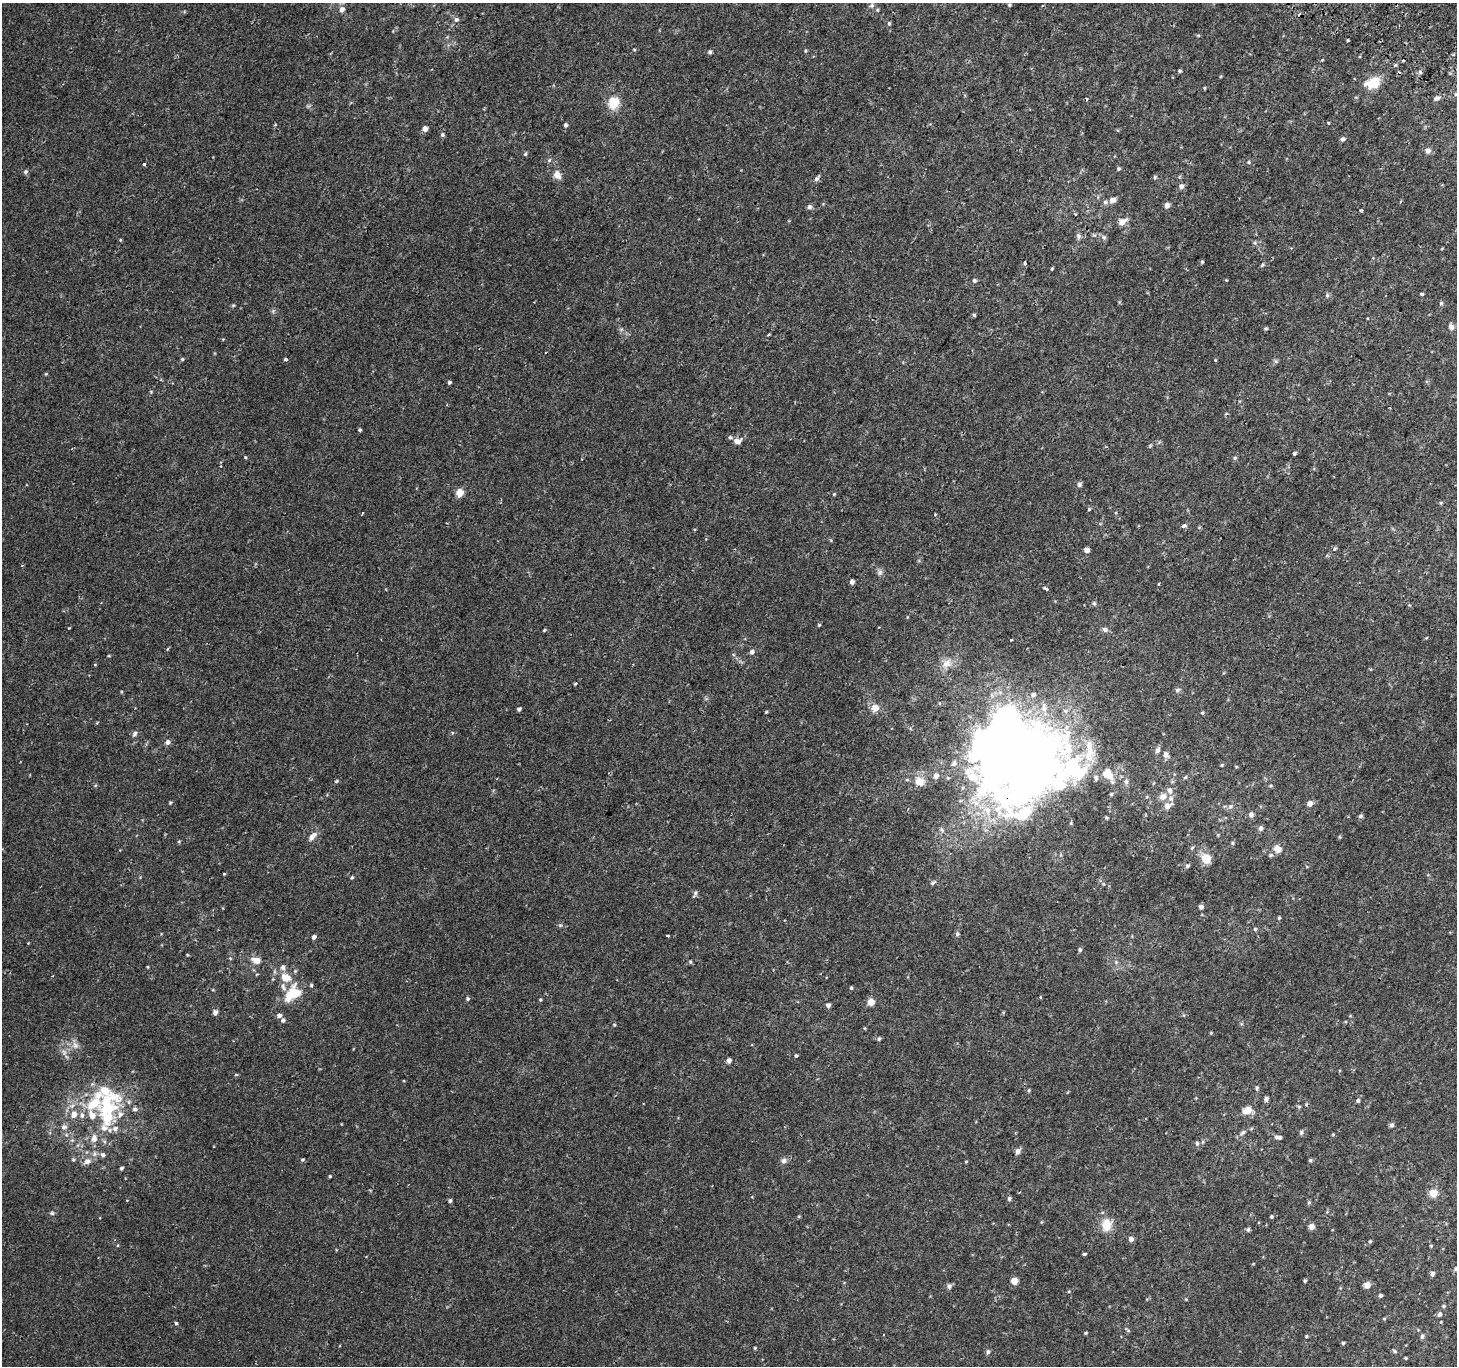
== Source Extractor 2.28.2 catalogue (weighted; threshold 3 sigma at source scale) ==
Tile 10 of 4 x 4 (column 2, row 3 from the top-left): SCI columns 1484-2938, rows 1659-3022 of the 5869 x 5977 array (HDU 1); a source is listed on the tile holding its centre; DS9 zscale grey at full resolution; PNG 1459 x 1368 px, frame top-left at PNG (2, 3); no overlay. Shown black and unused: <1% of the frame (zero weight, under 2 of 3 exposures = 2% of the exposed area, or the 3 px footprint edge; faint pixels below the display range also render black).
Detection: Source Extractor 2.28.2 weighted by HDU 2 'WHT'; one run over the whole footprint, this tile lists its part. Background 0.00223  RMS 0.0023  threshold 0.0105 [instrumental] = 3 sigma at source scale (4.5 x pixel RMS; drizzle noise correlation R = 1.50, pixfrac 1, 0.0396/0.0396 arcsec/px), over >= 5 px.
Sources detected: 255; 1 too faint to see at this stretch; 3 inside a brighter object's white glare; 3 cosmic-ray / hot-pixel residue — not listed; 18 inside a brighter listed object's ellipse — not listed separately; the other 230 listed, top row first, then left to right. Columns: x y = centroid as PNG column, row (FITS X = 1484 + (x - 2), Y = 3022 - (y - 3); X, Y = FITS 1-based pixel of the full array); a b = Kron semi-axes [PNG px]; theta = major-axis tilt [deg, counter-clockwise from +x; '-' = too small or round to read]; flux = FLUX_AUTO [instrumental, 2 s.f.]
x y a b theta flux
1009 5 5 4 - 0.25
872 6 7 6 - 0.61
342 9 7 6 - 1
877 10 5 4 - 0.25
456 19 6 6 - 0.62
889 23 5 4 - 0.32
1198 35 5 4 - 0.23
1348 40 3 3 - 0.82
805 51 6 4 83 0.28
710 52 5 4 - 0.45
1180 71 5 4 - 0.32
1420 72 5 4 - 0.34
1221 76 5 3 - 0.21
1373 82 18 11 20 5
1204 88 4 3 - 0.21
1456 94 5 5 - 0.33
1437 98 12 5 13 0.78
1087 99 4 2 - 0.21
614 102 12 11 - 4.4
930 124 3 3 - 0.26
565 125 5 4 - 0.55
425 129 5 5 - 1.4
442 135 5 5 - 0.41
1342 139 6 6 - 0.47
1428 151 6 5 - 1.1
525 154 5 5 - 0.33
549 160 6 4 45 0.34
1249 162 5 4 - 0.31
144 164 3 3 - 0.98
1118 169 4 4 - 0.35
25 172 6 6 - 0.43
557 175 11 9 -55 1.6
1155 177 5 5 - 0.33
817 178 9 5 48 0.65
1181 186 6 6 - 0.87
1113 200 8 6 25 1.3
1167 205 6 5 - 1.1
809 207 6 6 - 0.61
1361 210 4 3 - 0.28
1075 214 5 3 - 0.2
1122 222 9 6 32 2
1078 236 7 6 - 0.65
1104 237 7 6 - 0.57
120 240 5 3 - 0.19
1255 243 6 4 -71 0.33
1202 261 5 3 - 0.25
1025 263 3 3 - 0.46
1262 265 8 4 54 0.32
1052 269 4 3 - 0.24
974 280 5 5 - 0.46
1226 280 4 3 - 0.17
1422 294 3 3 - 0.29
1327 295 6 5 - 0.41
1441 303 6 5 - 0.35
233 305 5 4 - 0.29
974 315 5 4 - 0.28
1451 327 8 7 - 0.87
1266 328 5 4 - 0.29
769 334 3 3 - 0.33
182 359 4 4 - 0.29
285 359 4 3 - 0.58
1276 361 6 5 - 0.4
46 374 5 3 - 0.21
449 382 4 4 - 0.44
151 392 5 3 - 0.19
360 430 3 3 - 0.44
737 441 11 7 14 1.2
1294 453 4 3 - 1.1
245 457 4 3 - 0.21
1235 458 6 5 - 0.32
1079 484 6 5 - 0.67
460 493 9 8 - 1.7
834 494 5 3 - 0.21
1441 503 5 4 - 0.26
1089 509 5 4 - 0.25
1184 526 6 4 17 0.6
1334 549 6 4 33 0.31
1087 550 4 4 - 1.4
880 572 8 6 75 0.68
852 582 4 4 - 0.73
1159 584 3 2 - 0.25
1047 589 4 3 - 11
1094 603 6 5 - 0.4
819 625 5 4 - 0.26
69 628 3 2 - 0.2
544 630 4 3 - 0.23
1105 630 6 5 - 0.77
1011 640 3 3 - 0.39
752 652 6 5 - 0.74
946 663 12 9 39 2.3
95 665 4 3 - 0.17
575 683 4 3 - 0.34
1177 690 7 6 - 0.53
1033 695 8 6 41 0.79
875 708 7 7 - 2.3
1044 708 12 8 -85 1.8
519 709 4 3 - 0.49
1065 711 8 6 0 0.63
766 712 4 4 - 0.24
1202 713 4 4 - 0.26
135 734 8 5 57 0.62
168 742 6 6 - 0.76
1158 750 8 6 67 0.71
1089 751 39 13 -88 6.1
1030 753 75 34 -49 260
1166 754 7 6 - 1
954 763 9 7 65 0.76
1222 765 5 3 - 0.23
1109 775 13 8 -18 3.4
936 776 6 5 - 1
1185 777 6 4 44 0.3
336 781 5 4 - 0.34
919 781 14 12 -29 2.2
1126 782 8 6 76 0.61
1169 790 9 7 -69 1.1
1111 794 4 4 - 0.3
1163 796 8 7 - 1.5
170 802 4 4 - 0.27
1310 804 5 5 - 1.5
1167 806 9 7 36 1.4
1230 806 7 6 - 0.61
1251 815 6 5 - 0.84
1361 816 6 5 - 0.4
1106 818 4 3 - 0.28
1261 828 6 5 - 0.81
311 838 9 6 51 0.98
179 841 5 3 - 0.21
1233 843 5 4 - 0.29
1278 849 9 7 -40 2
1270 855 6 5 - 0.47
1206 858 11 10 - 3.2
1187 866 6 5 - 0.42
224 874 3 3 - 0.92
352 877 5 4 - 0.31
932 883 6 5 - 0.41
695 893 9 5 71 0.52
1201 907 5 4 - 0.86
1279 918 5 4 - 0.27
560 925 6 4 -17 0.29
1255 929 5 5 - 0.31
957 934 6 5 - 0.46
668 936 4 2 - 0.21
314 937 5 4 - 0.64
1080 950 5 5 - 0.45
187 955 4 3 - 0.19
256 960 7 5 -18 2.9
690 962 5 4 - 0.31
1116 962 5 5 - 0.35
148 967 4 3 - 0.2
283 967 8 6 -60 0.82
311 985 4 4 - 0.32
851 988 4 3 - 0.28
295 993 18 17 - 5.3
1040 997 5 3 - 0.17
468 999 5 5 - 0.38
540 1000 5 4 - 0.25
871 1002 5 5 - 2.7
828 1005 5 4 - 0.87
215 1012 5 5 - 0.85
279 1015 6 5 - 0.69
1184 1015 6 4 -89 0.26
283 1020 6 5 - 0.55
614 1025 5 3 - 0.2
1211 1033 4 3 - 0.21
879 1039 6 4 63 0.36
75 1045 10 8 -64 1.3
796 1056 5 4 - 0.3
729 1060 5 4 - 0.89
236 1075 6 4 0 0.22
1257 1088 7 4 77 0.37
1029 1090 5 4 - 0.26
1266 1099 5 4 - 0.64
1358 1100 5 4 - 0.49
1299 1106 6 4 0 0.29
108 1108 32 19 33 12
135 1109 6 6 - 0.61
1247 1110 8 6 27 3.3
74 1114 8 7 - 1.7
1392 1125 6 5 - 0.57
64 1127 9 6 10 0.73
115 1128 8 7 - 0.94
1243 1132 9 5 41 0.63
1301 1132 5 5 - 0.52
1333 1134 5 3 - 0.18
1276 1137 6 5 - 0.51
94 1138 10 8 -87 1.5
1197 1143 6 5 - 0.44
1018 1151 8 6 66 0.86
103 1155 6 6 - 0.66
73 1160 5 4 - 0.27
302 1160 4 4 - 0.31
1310 1160 5 4 - 0.33
87 1161 9 7 27 1.2
784 1161 8 8 - 0.86
966 1161 5 3 - 0.19
121 1168 4 4 - 0.4
330 1176 4 3 - 0.24
1433 1193 5 5 - 5.2
1009 1199 5 5 - 0.49
450 1201 4 4 - 0.48
1309 1202 5 4 - 0.29
52 1213 6 5 - 0.39
799 1216 5 4 - 0.23
1271 1216 4 4 - 0.29
1106 1225 18 13 -88 3.2
1312 1227 5 5 - 1.4
1248 1230 5 5 - 0.45
1131 1239 5 5 - 1.1
1370 1241 4 4 - 0.27
1431 1246 4 3 - 0.22
1084 1254 3 3 - 1.6
1456 1268 5 5 - 0.37
1432 1274 5 4 - 0.64
1014 1281 5 5 - 3.6
1305 1281 4 3 - 0.32
1367 1285 6 6 - 1.6
949 1286 7 6 - 0.61
1380 1295 4 3 - 0.49
1443 1306 5 4 - 0.33
1439 1314 6 5 - 0.53
1384 1319 4 4 - 0.24
176 1323 3 3 - 1.5
1086 1333 4 3 - 0.25
1306 1336 4 4 - 0.22
1422 1336 7 4 87 0.45
1343 1343 4 3 - 0.34
755 1348 4 3 - 0.25
1395 1351 6 4 -28 0.35
988 1352 6 5 - 0.5
1406 1358 3 3 - 0.25
Overlapping masked pixels (flux is a lower limit): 1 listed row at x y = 1030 753
Isophote crosses this tile's border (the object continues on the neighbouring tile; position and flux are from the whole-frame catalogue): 3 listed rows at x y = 342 9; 1456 94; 1456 1268